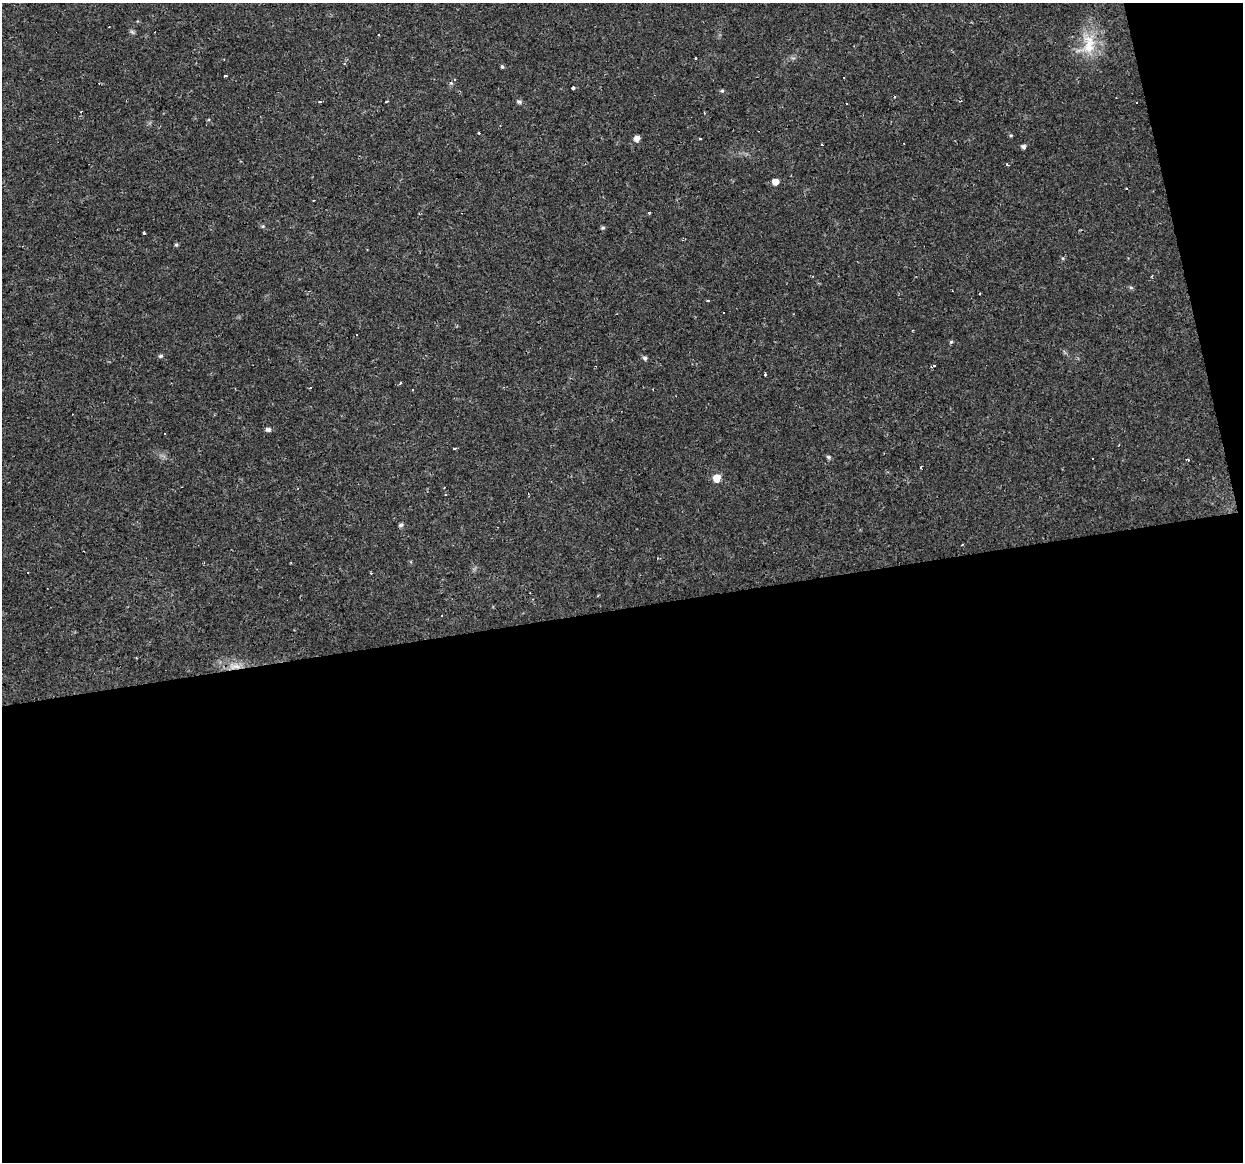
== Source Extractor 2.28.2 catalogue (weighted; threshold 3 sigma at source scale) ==
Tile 16 of 4 x 4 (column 4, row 4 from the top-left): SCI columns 3723-4963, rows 30-1189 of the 4963 x 4744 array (HDU 1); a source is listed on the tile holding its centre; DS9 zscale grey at full resolution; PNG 1245 x 1164 px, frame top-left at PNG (2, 3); no overlay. Shown black and unused: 50% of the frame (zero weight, under 2 of 3 exposures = <1% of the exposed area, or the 3 px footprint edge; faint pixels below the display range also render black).
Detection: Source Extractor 2.28.2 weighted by HDU 2 'WHT'; one run over the whole footprint, this tile lists its part. Background 0.0216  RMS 0.0031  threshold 0.0137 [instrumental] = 3 sigma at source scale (4.5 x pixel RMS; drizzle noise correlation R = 1.50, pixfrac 1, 0.0396/0.0396 arcsec/px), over >= 5 px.
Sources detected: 59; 19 cosmic-ray / hot-pixel residue — not listed; the other 40 listed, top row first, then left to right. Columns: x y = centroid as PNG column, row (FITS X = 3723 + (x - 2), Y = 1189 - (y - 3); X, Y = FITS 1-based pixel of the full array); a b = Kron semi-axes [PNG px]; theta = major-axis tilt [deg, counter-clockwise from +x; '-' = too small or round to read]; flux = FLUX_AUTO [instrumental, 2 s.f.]
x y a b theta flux
132 32 8 4 -45 0.54
1089 44 35 17 -82 10
696 58 3 2 - 0.24
502 67 5 4 - 0.45
225 76 4 2 - 0.34
454 79 4 3 - 0.48
573 88 3 3 - 0.5
722 91 5 4 - 0.43
387 101 3 2 - 0.44
320 102 3 3 - 0.9
519 102 7 5 9 0.6
704 113 3 2 - 0.29
479 132 3 3 - 0.57
1011 135 5 4 - 0.4
637 138 5 5 - 2.3
1023 147 5 4 - 1
1007 165 3 3 - 0.65
775 182 5 5 - 3.2
650 212 3 3 - 0.57
263 226 6 5 - 0.47
603 228 5 4 - 0.52
144 234 3 3 - 1.8
176 245 5 4 - 0.45
1063 258 5 4 - 0.41
1152 276 4 2 - 0.24
1131 287 5 4 - 0.55
708 301 3 2 - 0.53
951 342 5 4 - 0.43
161 356 6 5 - 0.56
645 358 5 5 - 0.84
765 375 3 3 - 0.85
401 382 4 2 - 0.36
412 389 3 3 - 0.48
268 429 6 5 - 1
828 457 6 4 -31 0.65
921 467 3 2 - 0.39
717 478 6 5 - 5.6
401 525 6 4 17 0.75
441 615 3 3 - 0.65
235 666 19 9 0 4
Overlapping masked pixels (flux is a lower limit): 1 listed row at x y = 235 666